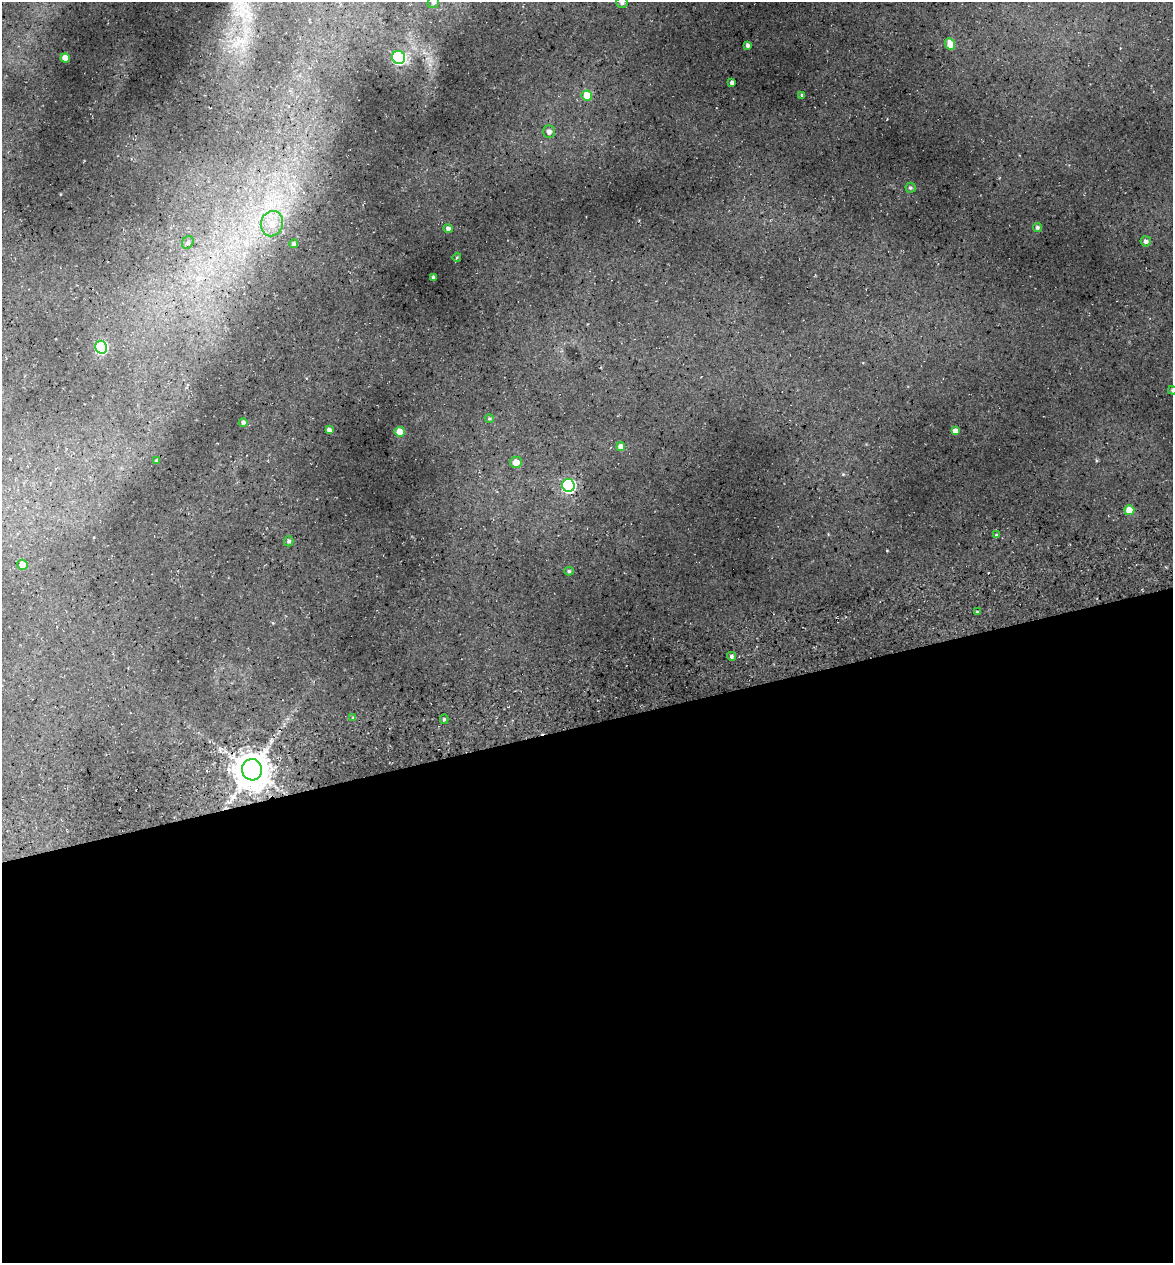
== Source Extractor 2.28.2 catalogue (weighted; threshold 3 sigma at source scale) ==
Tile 15 of 4 x 4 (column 3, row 4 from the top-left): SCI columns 2485-3655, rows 75-1335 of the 4922 x 5194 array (HDU 1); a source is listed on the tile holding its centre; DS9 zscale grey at full resolution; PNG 1175 x 1265 px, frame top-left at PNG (2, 2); each listed source drawn as its Kron ellipse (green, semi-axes under 4 px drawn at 4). Shown black and unused: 43% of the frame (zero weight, under 3 of 5 exposures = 5% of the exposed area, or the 3 px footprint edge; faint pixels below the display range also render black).
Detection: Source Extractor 2.28.2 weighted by HDU 2 'WHT'; one run over the whole footprint, this tile lists its part. Background 0.135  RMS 0.0071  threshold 0.0321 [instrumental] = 3 sigma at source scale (4.5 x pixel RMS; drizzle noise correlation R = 1.50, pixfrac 1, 0.0396/0.0396 arcsec/px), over >= 5 px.
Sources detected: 40; all 40 listed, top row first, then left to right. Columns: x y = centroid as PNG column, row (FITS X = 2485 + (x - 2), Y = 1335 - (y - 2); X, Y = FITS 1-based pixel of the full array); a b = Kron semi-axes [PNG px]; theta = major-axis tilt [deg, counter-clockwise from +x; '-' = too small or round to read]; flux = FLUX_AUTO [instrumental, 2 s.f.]
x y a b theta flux
433 2 6 5 - 1.8
622 2 6 5 - 1.9
950 44 6 5 - 7.6
748 45 4 3 - 1.7
399 57 6 6 - 110
65 58 5 4 - 8.4
732 83 4 3 - 2.3
587 95 5 5 - 16
802 95 4 3 - 1
549 132 6 6 - 3.1
910 188 5 5 - 1.2
272 224 13 11 76 8.3
1037 227 4 4 - 1.6
448 229 5 4 - 2
1146 241 5 5 - 2.4
188 242 7 5 59 1.5
294 244 4 4 - 1.5
457 257 4 3 - 0.53
433 277 3 3 - 1.9
101 347 6 6 - 80
1172 390 4 3 - 0.9
489 419 5 4 - 0.94
243 422 4 4 - 2.1
329 430 4 4 - 2
955 431 4 4 - 3.4
400 432 5 5 - 12
621 447 4 4 - 4.6
157 460 4 4 - 1.1
516 462 6 5 - 6.4
568 485 6 6 - 130
1129 510 5 5 - 11
996 535 4 4 - 0.74
289 541 5 4 - 1.6
23 565 5 5 - 5.4
569 571 4 4 - 1.1
977 612 3 3 - 0.96
732 656 4 4 - 1.8
353 718 4 4 - 0.83
444 719 5 4 - 1.2
252 770 11 10 - 1900
Overlapping masked pixels (flux is a lower limit): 1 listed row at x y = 252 770
Isophote crosses this tile's border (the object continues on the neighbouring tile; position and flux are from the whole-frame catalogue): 3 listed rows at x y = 433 2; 622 2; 1172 390